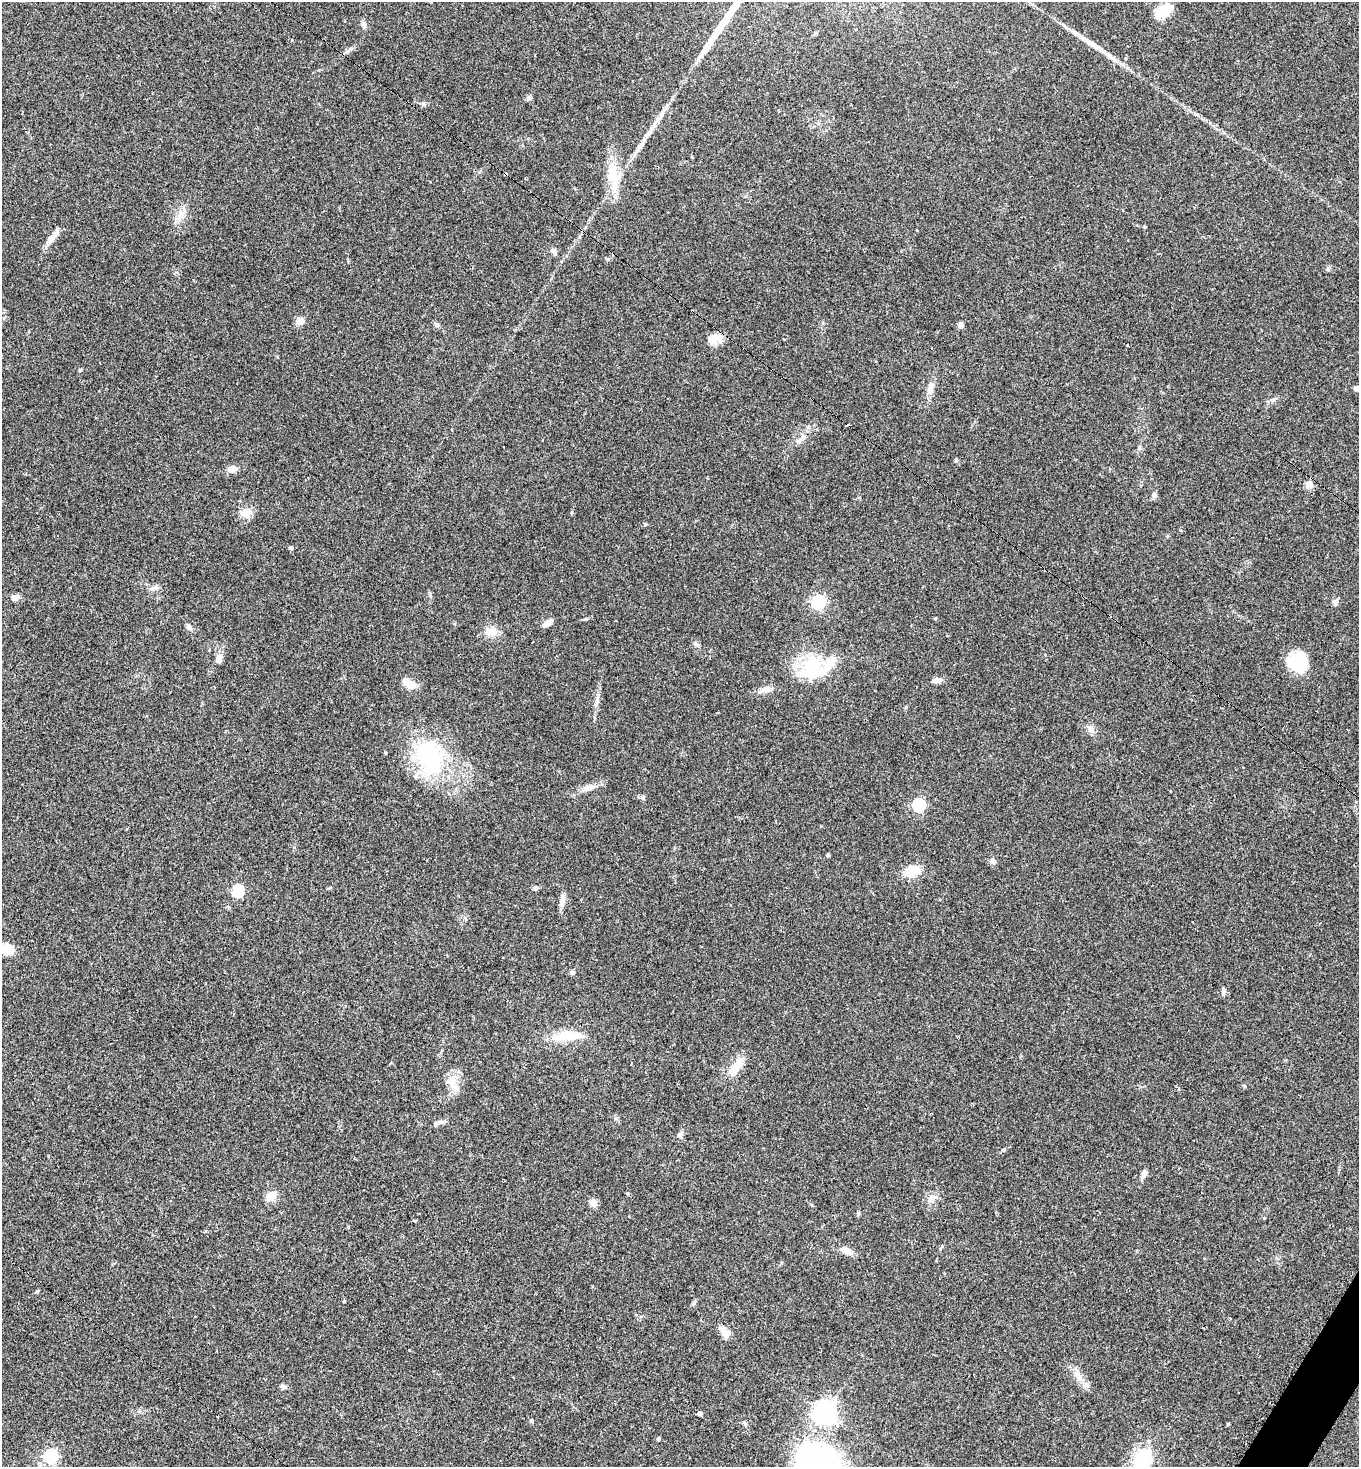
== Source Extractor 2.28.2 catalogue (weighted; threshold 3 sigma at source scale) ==
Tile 6 of 4 x 4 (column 2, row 2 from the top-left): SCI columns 1661-3017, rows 2942-4406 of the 5885 x 5880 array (HDU 1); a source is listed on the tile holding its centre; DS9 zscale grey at full resolution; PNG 1361 x 1469 px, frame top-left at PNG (2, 2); no overlay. Shown black and unused: <1% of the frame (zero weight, under 2 of 3 exposures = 1% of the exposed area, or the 3 px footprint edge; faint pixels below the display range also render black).
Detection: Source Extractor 2.28.2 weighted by HDU 2 'WHT'; one run over the whole footprint, this tile lists its part. Background 0.0466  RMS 0.0069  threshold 0.0309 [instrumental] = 3 sigma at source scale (4.5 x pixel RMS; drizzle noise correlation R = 1.50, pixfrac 1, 0.05/0.05 arcsec/px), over >= 5 px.
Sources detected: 92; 3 inside a brighter object's white glare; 4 cosmic-ray / hot-pixel residue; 2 long thin detections or spike segments (spike, bleed or trail) — not listed; the other 83 listed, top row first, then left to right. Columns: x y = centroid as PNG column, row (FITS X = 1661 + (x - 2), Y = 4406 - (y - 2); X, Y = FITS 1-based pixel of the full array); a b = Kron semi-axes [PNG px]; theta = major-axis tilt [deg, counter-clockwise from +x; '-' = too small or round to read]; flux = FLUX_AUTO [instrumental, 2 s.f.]
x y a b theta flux
1164 11 22 12 37 11
363 25 9 6 -60 2.1
529 98 8 6 0 1.6
641 144 28 5 55 7.2
505 174 3 3 - 3.5
613 176 39 15 -82 20
180 216 19 7 66 5.8
1144 227 5 3 - 0.65
51 239 14 8 48 5.9
553 251 7 4 -18 1.3
300 321 9 8 - 4.3
436 324 8 4 0 1.2
961 325 5 4 - 4
715 338 17 11 -37 6.9
1127 345 3 3 - 1.5
80 370 4 4 - 1
931 387 16 7 90 4.2
1356 388 4 4 - 3.9
1273 400 7 5 21 1.7
803 437 10 7 64 3.6
956 460 5 4 - 0.94
232 469 10 7 10 4.7
1309 484 5 5 - 20
1154 495 8 6 70 1.9
245 513 16 10 -13 6.6
645 524 4 4 - 1
291 548 4 4 - 1.2
152 589 8 4 0 1.6
15 598 11 7 21 3.3
818 602 6 6 - 120
1335 602 8 7 - 2.1
935 618 4 4 - 0.67
547 623 13 5 31 4.8
189 627 10 5 -51 1.9
489 632 15 10 -27 6.7
696 644 7 4 -46 1.4
219 659 11 7 75 4.2
1297 664 23 19 29 24
812 667 23 22 - 44
937 680 14 6 8 3.2
408 683 16 8 -34 8.6
767 689 13 8 17 4.3
597 701 6 6 - 1.8
1090 728 10 8 -64 3.6
385 753 4 3 - 0.74
429 757 44 36 -75 70
587 788 10 5 45 2.6
643 798 6 5 - 1.2
919 805 6 6 - 85
828 855 5 4 - 0.9
993 862 7 6 - 2.8
912 871 14 10 14 16
535 888 6 6 - 1.6
237 891 6 5 - 61
562 902 14 7 80 4.3
6 949 14 9 -16 15
573 972 6 6 - 1.5
1223 992 8 5 89 1.7
568 1036 30 11 1 18
736 1067 26 10 56 11
453 1084 30 8 -66 8.1
1244 1086 5 4 - 1
680 1135 10 6 83 1.9
1144 1174 10 6 61 2.7
271 1196 13 9 40 6.8
931 1198 7 5 44 2.2
593 1203 5 5 - 15
415 1221 4 3 - 1.1
846 1251 14 8 -24 5.4
724 1331 19 8 -48 5.2
409 1350 3 3 - 1.6
1078 1376 17 8 -50 6.7
283 1387 8 5 -18 1.9
139 1411 6 4 -44 1.1
825 1413 7 7 - 490
700 1414 5 5 - 1.4
532 1421 5 4 - 1.3
744 1423 6 5 - 1.2
1228 1424 4 3 - 0.66
658 1439 4 3 - 1.3
51 1456 6 6 - 130
1142 1461 30 21 56 33
819 1462 54 41 -30 130
Overlapping masked pixels (flux is a lower limit): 1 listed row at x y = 505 174
Isophote crosses this tile's border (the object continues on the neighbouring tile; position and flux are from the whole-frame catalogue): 4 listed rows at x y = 1356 388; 6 949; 1142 1461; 819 1462
Unlisted compact peaks at least as high as the median listed source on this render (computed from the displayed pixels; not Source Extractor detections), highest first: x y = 423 103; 628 1194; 586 619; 37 1291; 607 259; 1003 1150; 812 1205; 858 1213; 616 1118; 1328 269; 906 707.